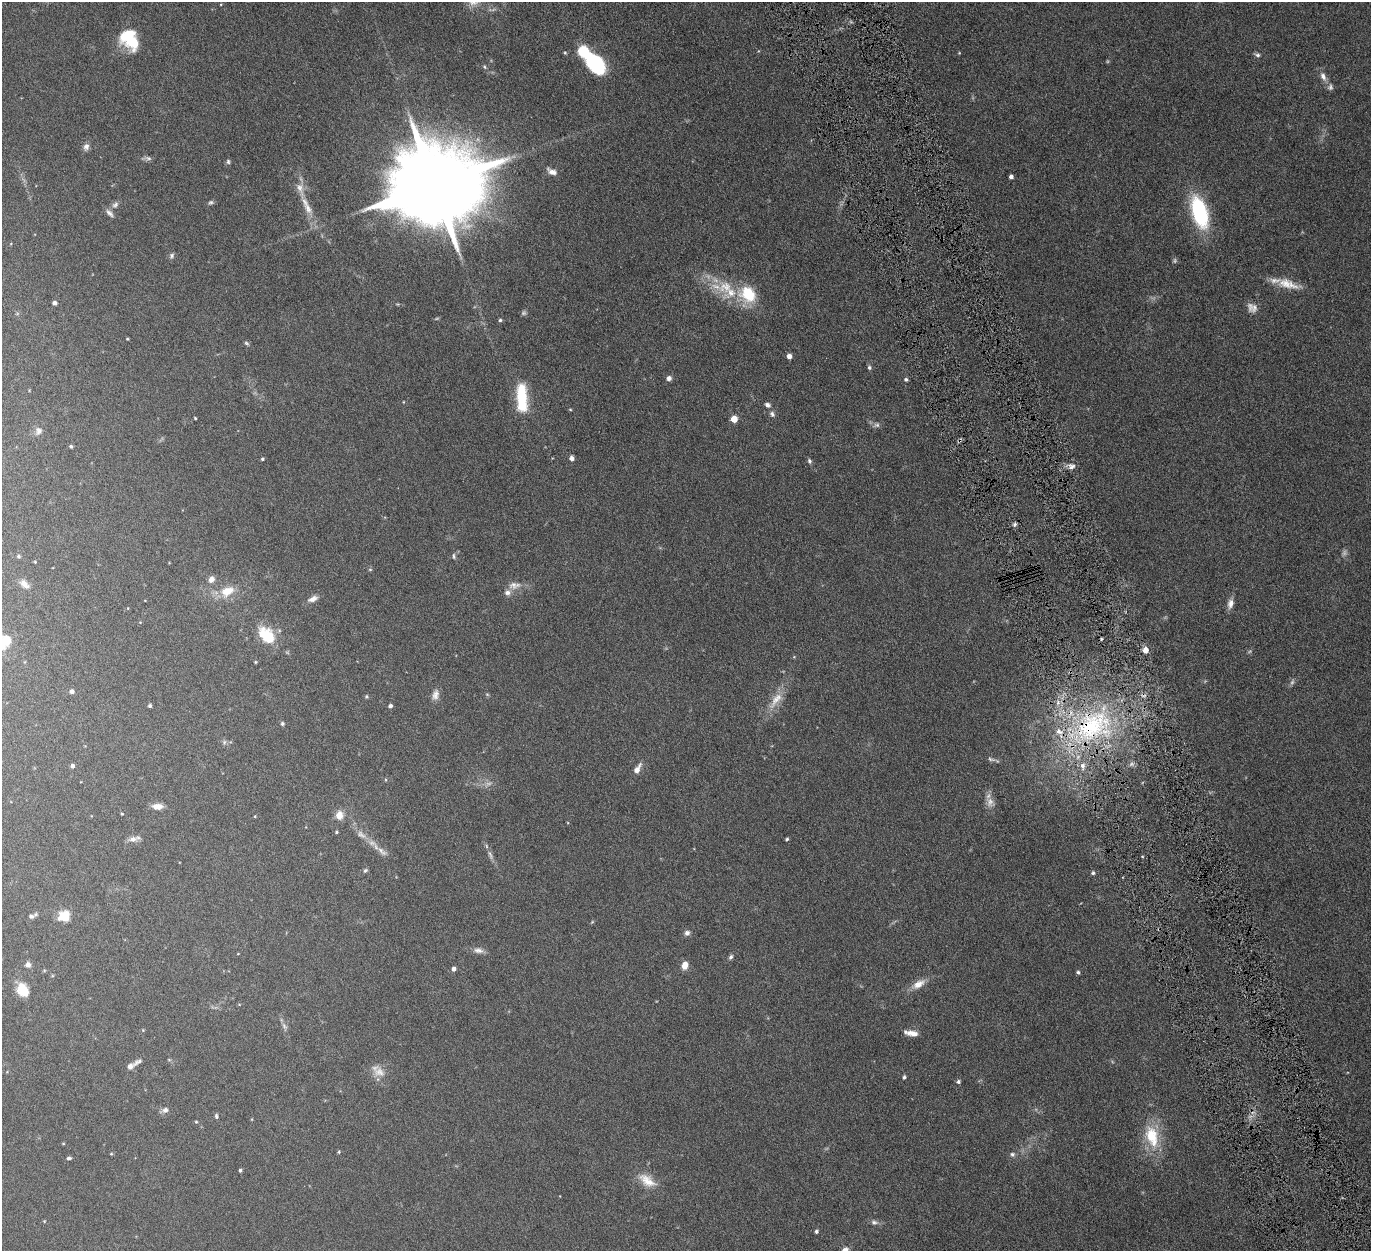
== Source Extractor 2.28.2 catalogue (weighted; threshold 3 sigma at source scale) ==
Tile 6 of 4 x 4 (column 2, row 2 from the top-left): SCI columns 1378-2746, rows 2786-4034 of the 5500 x 5446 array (HDU 1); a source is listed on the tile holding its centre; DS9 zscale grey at full resolution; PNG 1373 x 1253 px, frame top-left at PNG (2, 2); no overlay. Shown black and unused: <1% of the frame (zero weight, under 6 of 12 exposures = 1% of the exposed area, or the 3 px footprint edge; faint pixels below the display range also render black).
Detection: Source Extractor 2.28.2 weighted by HDU 2 'WHT'; one run over the whole footprint, this tile lists its part. Background 0.0511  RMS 0.0054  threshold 0.022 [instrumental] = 3 sigma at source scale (4.09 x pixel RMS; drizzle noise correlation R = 1.36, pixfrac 0.8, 0.05/0.05 arcsec/px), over >= 5 px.
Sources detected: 148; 14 too faint to see at this stretch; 2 inside a brighter object's white glare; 2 cosmic-ray / hot-pixel residue — not listed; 7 inside a brighter listed object's ellipse — not listed separately; the other 123 listed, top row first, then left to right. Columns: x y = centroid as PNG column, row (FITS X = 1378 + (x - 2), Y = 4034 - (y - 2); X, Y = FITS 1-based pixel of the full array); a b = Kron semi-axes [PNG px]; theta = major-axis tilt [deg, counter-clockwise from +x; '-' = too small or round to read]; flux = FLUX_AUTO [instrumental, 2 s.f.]
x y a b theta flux
129 35 25 13 34 13
583 51 6 5 - 46
565 53 5 4 - 0.58
959 53 4 3 - 0.39
1257 55 8 5 -19 1.2
596 64 22 14 -47 38
484 67 6 5 - 0.78
1323 76 13 7 -66 3.1
86 147 9 7 76 2.1
147 158 14 5 -3 1.5
228 162 7 5 -88 0.92
552 171 13 7 -29 2.9
1011 177 4 4 - 1.9
435 185 25 19 15 11000
300 189 27 10 -74 6.4
211 202 8 6 20 1
115 205 11 7 47 1.8
1200 212 31 14 -74 47
110 213 13 6 -45 2
172 256 8 6 66 1.2
1285 283 33 11 -13 9.1
726 287 19 19 - 12
748 294 19 16 -44 19
54 303 4 4 - 1.7
1254 308 13 8 78 2.6
500 320 5 4 - 0.73
127 339 3 3 - 0.45
247 343 7 4 -37 0.8
789 356 5 4 - 2.7
869 367 6 5 - 0.99
669 378 5 5 - 2.1
906 379 4 4 - 1
522 398 31 11 -87 24
767 405 7 6 - 1.6
570 409 5 3 - 0.45
772 414 8 7 - 1.5
195 418 3 3 - 0.5
734 419 5 5 - 10
876 425 9 7 18 1.5
38 431 11 9 74 2.3
960 440 6 4 71 0.84
71 446 4 3 - 0.76
572 458 6 5 - 2
262 459 4 3 - 0.74
809 461 7 5 -73 1
1071 466 10 7 1 2.4
1015 524 5 5 - 1.1
18 556 5 4 - 0.71
454 556 8 4 -85 0.87
35 562 4 3 - 0.44
370 569 5 3 - 0.51
211 579 7 6 - 2.6
24 584 15 8 -47 3
514 585 19 10 4 4.4
227 591 17 11 26 8.6
313 599 13 7 23 2.8
1230 604 14 7 78 3
266 635 21 14 -45 16
3 642 20 10 82 8
1145 650 5 5 - 5.4
794 657 4 4 - 0.41
255 662 4 3 - 0.46
72 691 5 4 - 2
487 694 6 3 -19 0.55
435 695 14 8 77 3
366 696 5 5 - 0.61
776 700 31 11 54 8.8
150 706 4 4 - 1
390 706 4 4 - 1.4
282 724 5 5 - 0.86
1093 724 70 41 39 100
224 742 7 5 48 0.97
991 759 14 4 -15 1.5
72 766 4 4 - 1.8
637 769 13 6 60 3.5
990 802 17 10 -55 3.8
157 806 12 7 -1 4.1
122 814 3 3 - 0.41
339 815 12 10 78 4.5
255 816 4 3 - 0.41
336 832 5 4 - 0.61
133 839 13 7 7 2.9
787 839 4 3 - 0.68
382 852 17 8 -40 3.2
490 855 15 5 -69 2.1
365 870 7 5 47 0.88
1093 873 6 5 - 0.99
31 916 8 6 7 1.4
64 916 13 11 18 9
592 922 6 4 45 0.52
687 933 7 7 - 1.6
478 950 14 8 -7 2.7
238 954 4 3 - 0.31
731 957 6 5 - 1.1
28 965 7 7 - 2
685 965 8 6 80 4.7
454 969 5 4 - 1.8
1078 972 4 4 - 0.98
918 984 19 9 30 5.5
23 991 13 9 -61 13
284 1026 13 6 -72 1.9
143 1030 4 4 - 0.43
912 1033 14 7 -11 3.5
169 1060 6 3 -19 0.49
137 1063 17 7 35 2.1
130 1066 7 5 56 2.5
379 1072 18 14 -24 5.8
904 1077 4 3 - 0.94
958 1082 5 5 - 0.98
165 1110 10 6 19 2
216 1116 7 4 -75 0.88
196 1122 4 4 - 0.51
1152 1136 34 18 -74 18
63 1144 5 3 - 0.39
339 1152 5 4 - 0.56
111 1154 5 3 - 0.42
1012 1154 7 6 - 1.3
69 1158 5 4 - 1.1
240 1170 3 3 - 0.99
647 1181 25 13 -34 7.8
44 1221 5 4 - 0.39
874 1222 10 7 -14 1.8
816 1231 4 4 - 1
Overlapping masked pixels (flux is a lower limit): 2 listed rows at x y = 960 440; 1093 724
Isophote crosses this tile's border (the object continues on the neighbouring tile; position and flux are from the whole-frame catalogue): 1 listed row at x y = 3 642